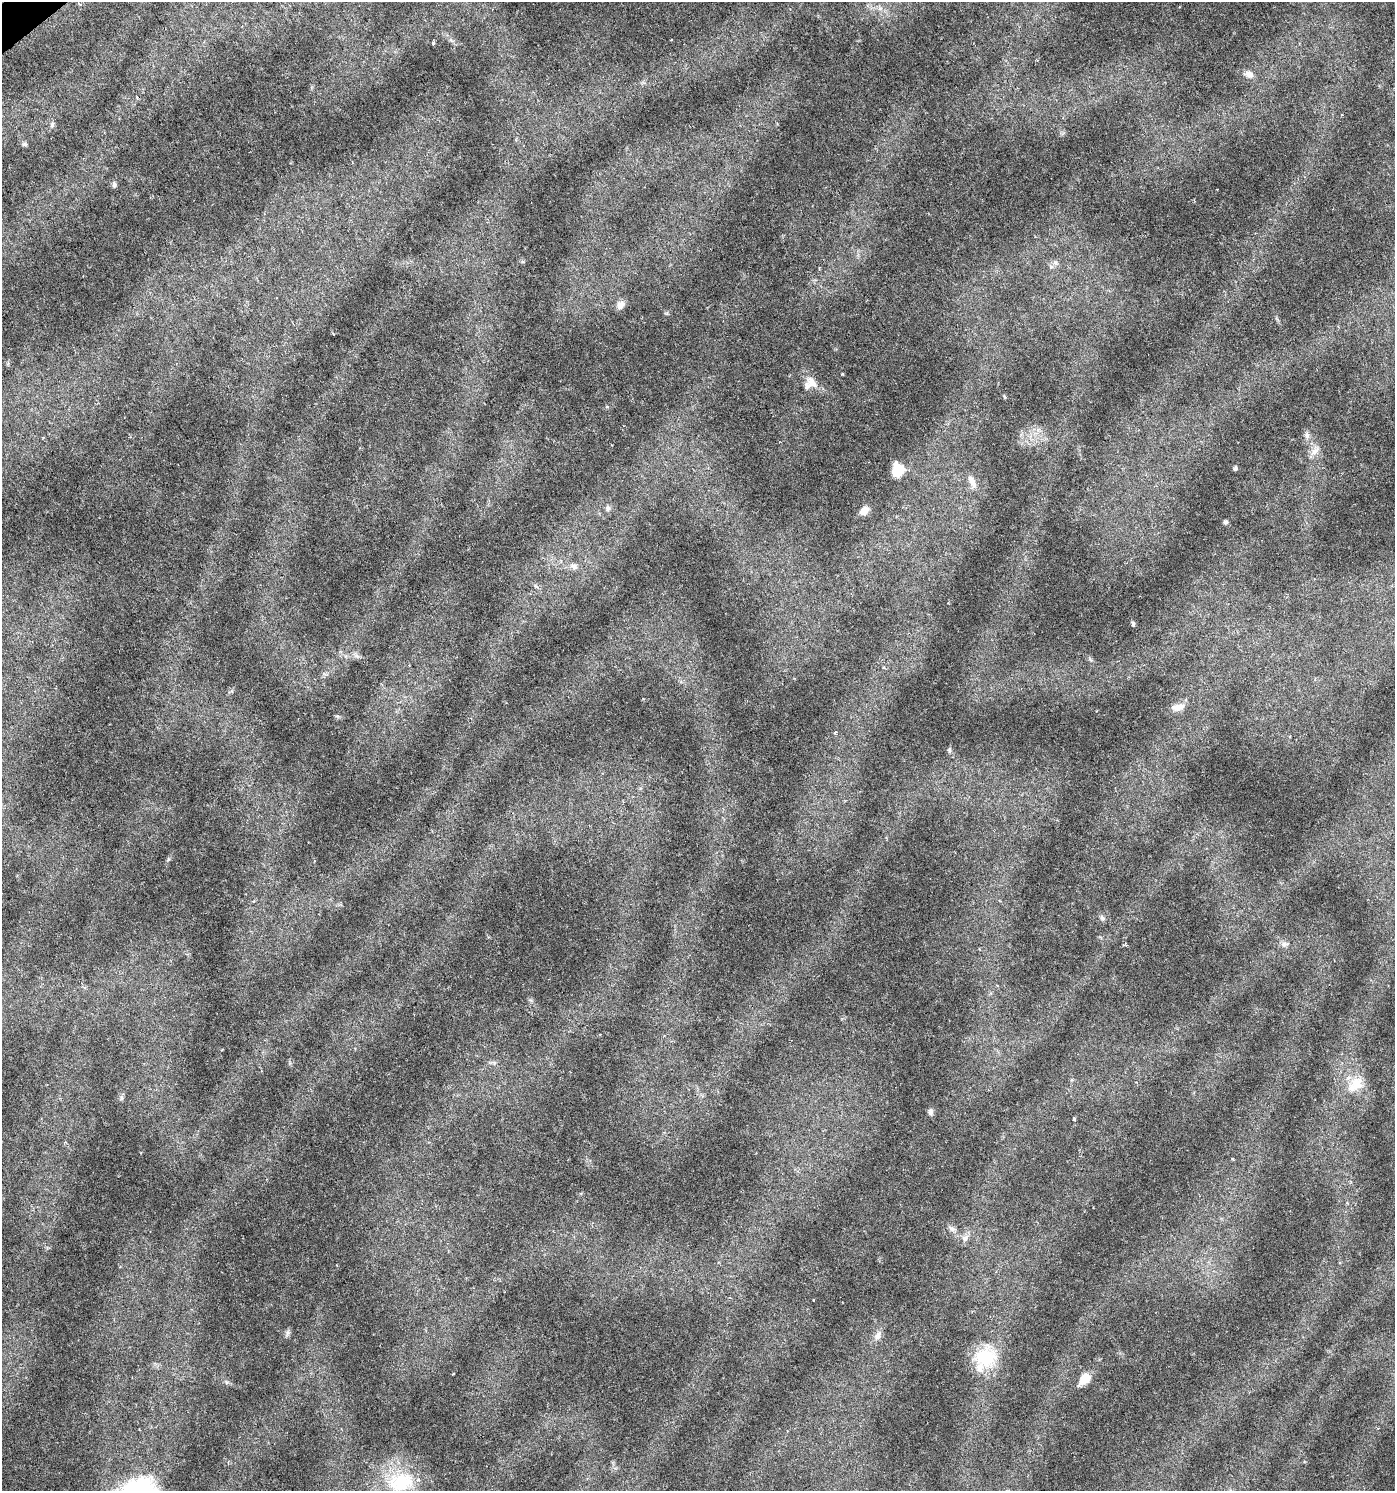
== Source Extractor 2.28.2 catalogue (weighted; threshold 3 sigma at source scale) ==
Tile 11 of 4 x 4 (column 3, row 3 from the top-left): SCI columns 2917-4309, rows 1493-2981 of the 5896 x 5961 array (HDU 1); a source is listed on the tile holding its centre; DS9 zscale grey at full resolution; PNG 1397 x 1493 px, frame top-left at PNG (2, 2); no overlay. Shown black and unused: <1% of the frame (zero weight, under 3 of 6 exposures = <1% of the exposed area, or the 3 px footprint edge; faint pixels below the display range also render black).
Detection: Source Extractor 2.28.2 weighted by HDU 2 'WHT'; one run over the whole footprint, this tile lists its part. Background 0.0224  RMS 0.0023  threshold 0.00929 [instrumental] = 3 sigma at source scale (4.09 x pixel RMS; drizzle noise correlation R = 1.36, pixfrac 0.8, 0.0396/0.0396 arcsec/px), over >= 5 px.
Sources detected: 40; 1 cosmic-ray / hot-pixel residue — not listed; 3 inside a brighter listed object's ellipse — not listed separately; the other 36 listed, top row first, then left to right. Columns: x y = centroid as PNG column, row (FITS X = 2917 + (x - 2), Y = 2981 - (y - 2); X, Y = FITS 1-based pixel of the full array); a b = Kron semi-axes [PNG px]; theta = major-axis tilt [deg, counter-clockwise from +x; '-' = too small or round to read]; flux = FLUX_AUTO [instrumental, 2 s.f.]
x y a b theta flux
433 43 4 3 - 0.27
1249 74 12 9 -26 1.3
52 124 7 5 71 0.46
25 144 7 5 -1 0.38
114 184 7 6 - 0.53
1055 263 7 4 -1 0.5
621 305 11 8 62 1.3
842 374 3 3 - 0.19
812 382 21 10 -46 2.3
1307 435 11 6 -81 0.86
1315 451 13 8 42 1.5
1235 468 5 4 - 0.5
897 470 13 11 76 4.4
972 482 19 7 -61 1.7
608 508 7 5 75 0.54
864 511 9 6 37 1.8
1225 522 5 4 - 0.45
574 567 9 6 -52 0.74
1133 624 6 4 -68 0.36
357 656 7 5 -35 0.55
1178 707 18 9 13 2
835 732 3 3 - 0.51
949 750 6 5 - 0.34
1102 918 9 5 -53 0.5
1284 944 8 7 - 0.69
494 1063 7 5 -45 0.45
1356 1084 19 16 -67 3.9
931 1112 9 6 87 0.63
1074 1119 4 3 - 0.25
952 1229 9 5 -21 0.63
965 1238 9 7 73 0.94
287 1333 7 4 71 0.48
878 1335 14 8 57 1.3
985 1357 31 25 -4 9.5
1085 1379 12 9 47 3.2
400 1482 41 28 11 13
Unlisted compact peaks at least as high as the median listed source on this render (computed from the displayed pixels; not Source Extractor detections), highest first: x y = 227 1382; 168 859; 337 716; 121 1098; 667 313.